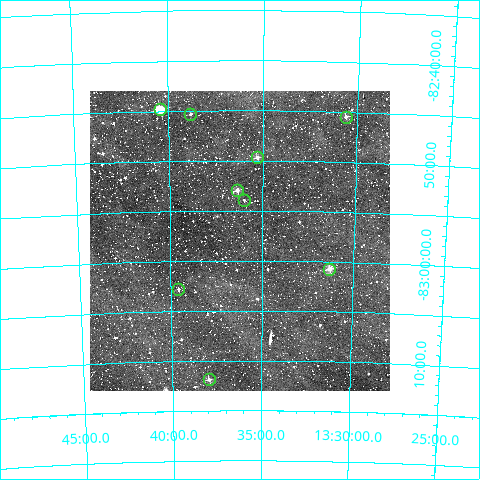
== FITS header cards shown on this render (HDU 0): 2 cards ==
NAXIS1  =                  300
NAXIS2  =                  300

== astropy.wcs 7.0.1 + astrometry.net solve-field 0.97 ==
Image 300 x 300 px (HDU 0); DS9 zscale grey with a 90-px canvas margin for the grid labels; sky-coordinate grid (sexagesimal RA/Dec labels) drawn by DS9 from the SOLVED WCS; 9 Tycho-2 reference stars matched to detected sources circled (green)
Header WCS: RA---TAN/DEC--TAN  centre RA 13:36:14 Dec -82:58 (204.06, -82.97 deg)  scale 6 arcsec/px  FOV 30.0' x 30.0'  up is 0 deg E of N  parity normal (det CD < 0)
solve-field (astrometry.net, Tycho-2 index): VERIFIED the header's WCS against the Tycho-2 star catalogue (verified at 2 index scales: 8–9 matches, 0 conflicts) and refined it, rather than solving blind
Solved WCS: RA---TAN-SIP/DEC--TAN-SIP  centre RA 13:36:14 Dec -82:58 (204.06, -82.97 deg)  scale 6 arcsec/px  FOV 30.0' x 30.0'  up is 0 deg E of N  parity normal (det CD < 0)
The solver's refit moves the header's centre by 0.24 arcsec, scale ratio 1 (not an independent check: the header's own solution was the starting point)
Tycho-2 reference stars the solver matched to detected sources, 9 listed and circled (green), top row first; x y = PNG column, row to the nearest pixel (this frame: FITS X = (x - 90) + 1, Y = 300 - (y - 91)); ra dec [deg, ICRS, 3 dp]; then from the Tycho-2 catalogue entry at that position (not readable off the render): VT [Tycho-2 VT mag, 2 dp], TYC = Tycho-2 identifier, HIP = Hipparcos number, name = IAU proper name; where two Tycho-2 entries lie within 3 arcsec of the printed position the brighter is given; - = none
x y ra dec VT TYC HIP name
160 109 205.109 -82.746 8.65 9508-730-1 66707 -
190 114 204.709 -82.755 11.69 9508-954-1 - -
346 117 202.651 -82.758 10.95 9508-166-1 - -
257 157 203.823 -82.828 10.95 9508-1119-1 - -
237 190 204.086 -82.882 10.42 9508-374-1 - -
244 200 203.999 -82.899 12.57 9508-894-1 - -
329 269 202.822 -83.012 10.05 9508-20-1 - -
178 289 204.897 -83.047 11.52 9508-128-1 - -
209 379 204.486 -83.198 11.18 9508-1103-1 - -